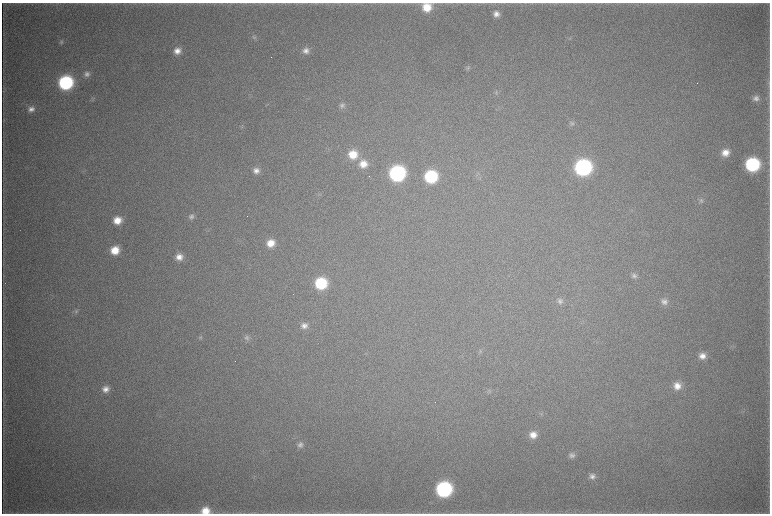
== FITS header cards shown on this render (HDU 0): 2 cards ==
NAXIS1  =                 1536 / length of data axis 1
NAXIS2  =                 1023 / length of data axis 2

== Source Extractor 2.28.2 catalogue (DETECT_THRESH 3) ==
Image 1536 x 1023 px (HDU 0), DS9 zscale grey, zoomed out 1/2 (1 PNG px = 2 x 2 image px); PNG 772 x 516 px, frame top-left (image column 1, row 1022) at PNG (2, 3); no overlay
Background 4400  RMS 38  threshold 113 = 3 sigma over >= 5 px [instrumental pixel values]
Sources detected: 53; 3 cannot appear on this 1/2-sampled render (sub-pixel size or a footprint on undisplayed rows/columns) and are not listed; the other 50 listed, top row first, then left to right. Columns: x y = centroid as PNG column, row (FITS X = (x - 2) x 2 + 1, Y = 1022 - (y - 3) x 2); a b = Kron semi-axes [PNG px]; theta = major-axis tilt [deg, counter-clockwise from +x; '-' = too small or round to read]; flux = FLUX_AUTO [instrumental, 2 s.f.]
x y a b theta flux
427 7 10 9 - 1.6e+05
496 14 8 8 - 5.4e+04
254 38 5 5 - 1.5e+04
570 38 4 4 - 1.0e+04
61 42 6 6 - 1.9e+04
177 51 8 7 - 6.9e+04
306 51 9 8 - 5.2e+04
468 67 6 5 - 1.8e+04
87 74 8 7 - 3.5e+04
66 83 10 9 - 1.1e+06
769 83 6 2 -79 7.7e+03
496 91 5 4 - 1.3e+04
756 98 8 7 - 3.7e+04
342 105 9 7 17 3.4e+04
31 109 8 7 - 4.6e+04
3 120 6 2 86 5.1e+03
572 123 8 6 -2 2.3e+04
725 152 9 9 - 9.1e+04
353 154 11 10 - 1.7e+05
363 164 10 9 - 1.1e+05
752 164 10 9 - 9.1e+05
583 167 11 10 - 1.8e+06
256 170 9 8 - 5.3e+04
397 173 10 10 - 1.4e+06
431 176 9 9 - 6.2e+05
701 200 9 7 -28 3.1e+04
191 216 8 7 - 3.2e+04
117 220 9 8 - 1.2e+05
271 243 9 8 - 1.1e+05
115 250 9 8 - 1.6e+05
179 257 8 8 - 7.3e+04
634 275 8 7 - 3.3e+04
321 283 10 9 - 4.6e+05
560 301 9 8 - 3.8e+04
664 301 8 8 - 4.4e+04
76 311 7 6 - 2.0e+04
304 326 9 8 - 5.0e+04
201 337 6 5 - 1.6e+04
247 338 8 6 -32 2.6e+04
480 352 6 5 - 1.7e+04
702 356 9 8 - 6.7e+04
677 386 9 9 - 8.8e+04
106 389 8 8 - 6.1e+04
489 391 6 5 - 1.5e+04
533 435 9 8 - 8.8e+04
300 445 8 7 - 3.7e+04
572 455 8 7 - 3.3e+04
592 476 8 8 - 4.3e+04
444 489 10 10 - 1.4e+06
205 511 11 8 1 1.3e+05
At the frame edge (FLAGS 8, measured only in part): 1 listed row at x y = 205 511
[3 sub-pixel or undisplayed-footprint detections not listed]